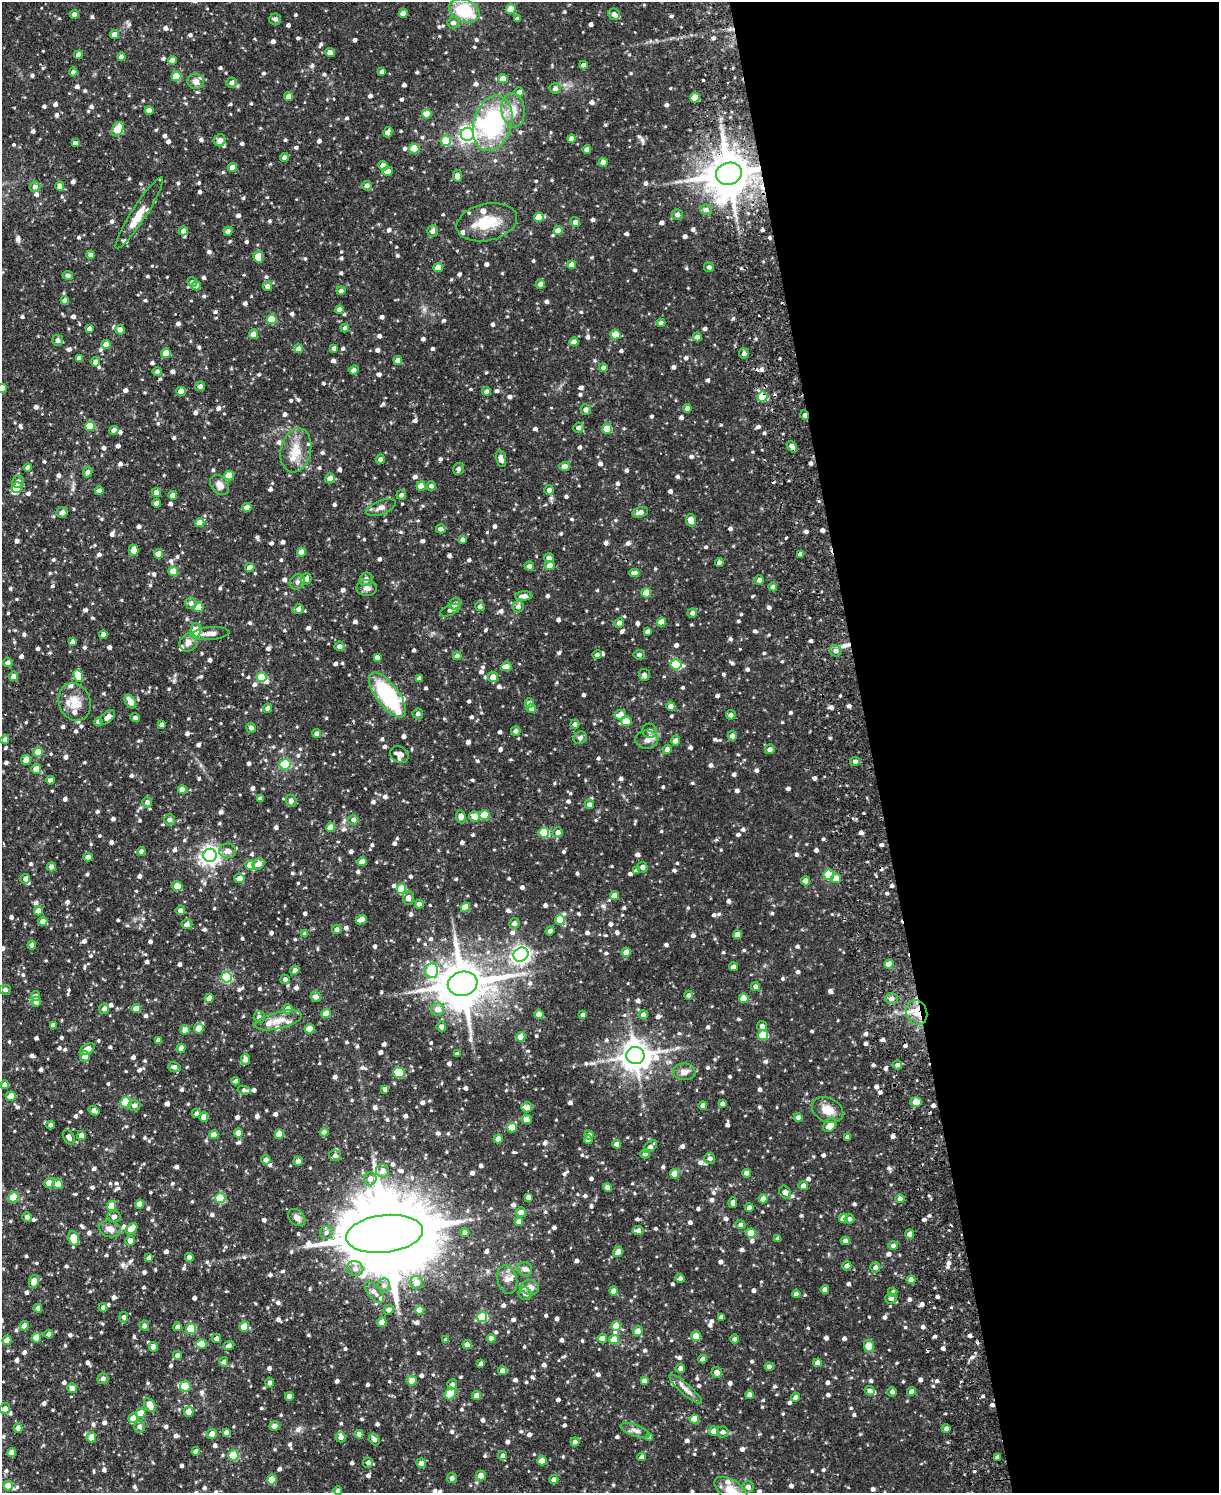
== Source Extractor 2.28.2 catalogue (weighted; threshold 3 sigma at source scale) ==
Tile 8 of 4 x 3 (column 4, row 2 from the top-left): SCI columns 3717-4933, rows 1765-3255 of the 4998 x 4903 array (HDU 1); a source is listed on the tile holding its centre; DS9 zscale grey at full resolution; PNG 1221 x 1495 px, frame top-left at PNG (2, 2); each listed source drawn as its Kron ellipse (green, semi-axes under 4 px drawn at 4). Shown black and unused: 29% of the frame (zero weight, under 2 of 3 exposures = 4% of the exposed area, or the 3 px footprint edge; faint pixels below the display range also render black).
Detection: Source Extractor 2.28.2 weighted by HDU 2 'WHT'; one run over the whole footprint, this tile lists its part. Background 0.0874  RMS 0.0085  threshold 0.0383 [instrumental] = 3 sigma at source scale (4.5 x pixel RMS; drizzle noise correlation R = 1.50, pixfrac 1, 0.05/0.05 arcsec/px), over >= 5 px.
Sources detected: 1291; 2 inside a brighter object's white glare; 11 cosmic-ray / hot-pixel residue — neither listed nor drawn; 30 inside a brighter listed object's ellipse — not listed separately; of the other 1248, all 500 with FLUX_AUTO >= 2.65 (the completeness limit of this list) listed and drawn (748 fainter detections not listed), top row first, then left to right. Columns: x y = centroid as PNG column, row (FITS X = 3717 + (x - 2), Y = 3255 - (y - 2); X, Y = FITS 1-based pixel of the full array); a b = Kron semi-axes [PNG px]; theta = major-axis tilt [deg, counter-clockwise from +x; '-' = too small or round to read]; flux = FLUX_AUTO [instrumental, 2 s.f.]
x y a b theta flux
511 9 5 4 - 17
464 11 16 11 -25 34
403 13 4 4 - 6.4
74 14 4 4 - 2.9
614 14 6 5 - 4.1
275 19 6 5 - 3.2
517 19 4 4 - 2.7
453 23 6 5 - 3.1
115 35 4 4 - 6.9
330 52 4 4 - 6.6
78 55 4 4 - 4.7
121 57 4 4 - 3.8
172 60 4 4 - 5.1
583 65 4 4 - 4.4
73 72 4 4 - 2.7
382 72 4 4 - 2.9
176 76 5 5 - 19
503 79 5 4 - 9.3
196 81 8 7 - 4
231 83 5 5 - 2.8
555 88 5 5 - 2.8
519 92 5 4 - 4.5
288 96 4 4 - 5.4
695 98 5 4 - 16
149 110 4 4 - 5
513 110 17 11 -84 12
427 114 5 4 - 13
493 123 28 19 73 83
118 129 7 5 62 21
388 132 5 4 - 5.3
467 134 6 6 - 230
572 138 4 4 - 5.6
220 140 6 5 - 4.6
446 141 5 5 - 32
75 143 4 4 - 2.9
414 149 5 5 - 21
587 149 4 4 - 5.1
284 157 4 4 - 2.7
603 162 4 4 - 5.3
383 166 5 4 - 5.5
232 167 4 4 - 6.9
388 171 5 4 - 3.7
729 174 13 11 18 3100
457 176 6 4 -85 4
60 186 4 4 - 4.6
367 186 5 5 - 3.3
35 187 5 5 - 2.8
706 210 6 5 - 3.3
139 213 42 7 57 11
677 214 5 5 - 3.3
539 217 5 4 - 15
487 222 31 18 13 24
575 222 5 4 - 3.5
558 230 4 4 - 12
183 231 5 4 - 3.3
228 231 4 4 - 2.8
432 231 6 5 - 3.1
91 255 4 4 - 3.3
258 257 6 4 -82 16
572 265 4 4 - 5.8
438 267 4 4 - 9.3
709 267 5 5 - 2.7
68 275 5 4 - 2.7
192 282 5 4 - 2.7
540 284 5 4 - 4.6
196 286 4 4 - 3.9
267 286 5 5 - 2.7
341 291 4 4 - 2.9
65 300 4 4 - 3.7
339 309 4 4 - 4
272 319 5 5 - 27
661 323 4 4 - 3
345 328 4 4 - 2.7
89 329 4 4 - 2.8
120 330 5 4 - 3.7
254 334 5 4 - 6.3
616 335 5 5 - 9.2
697 337 4 4 - 4
58 340 5 5 - 3.2
574 342 4 4 - 5.5
106 344 4 4 - 9.1
334 348 4 4 - 3
298 349 4 4 - 5.8
166 353 5 4 - 12
744 353 5 5 - 2.9
79 358 4 4 - 3.2
398 360 4 4 - 5.9
95 362 4 4 - 3.6
603 367 4 4 - 2.8
354 370 5 4 - 3.1
157 372 4 4 - 2.8
200 386 5 5 - 2.9
2 388 5 4 - 11
181 391 4 4 - 8.8
487 391 4 4 - 3.7
763 397 5 5 - 32
687 408 4 4 - 3.2
586 410 5 5 - 2.7
805 415 5 3 - 4.9
90 426 5 4 - 20
578 428 5 5 - 3.1
607 429 5 5 - 19
114 430 5 4 - 4.9
792 447 6 3 -53 5
296 450 22 15 77 16
380 459 5 4 - 2.7
501 459 8 4 -76 5.6
564 466 5 4 - 4.8
28 467 4 4 - 2.9
458 469 6 5 - 2.9
88 472 5 4 - 2.7
229 476 5 5 - 16
330 478 5 5 - 5.3
18 482 6 6 - 3.5
220 485 11 8 -50 6.1
421 486 4 4 - 9.6
431 486 5 4 - 2.7
17 488 5 5 - 12
549 490 5 4 - 2.9
99 491 4 4 - 2.9
156 492 5 4 - 4.3
173 495 4 4 - 3.9
401 495 5 5 - 2.7
156 503 4 4 - 3.8
247 507 4 4 - 9
381 507 15 7 21 4.4
62 512 6 5 - 3.5
640 512 8 5 17 4.6
691 520 6 4 -78 6.8
200 523 4 4 - 10
441 529 5 4 - 2.9
462 540 4 4 - 2.8
134 550 6 5 - 6.3
301 552 4 4 - 7.4
159 554 4 4 - 6.7
800 554 4 4 - 3.1
549 558 5 4 - 2.9
719 562 4 4 - 2.8
529 566 5 4 - 2.7
550 566 5 4 - 9.5
250 567 5 4 - 5.2
173 571 5 4 - 16
634 573 5 4 - 4.5
306 579 5 5 - 3.8
366 579 7 6 - 4.2
759 580 4 4 - 2.7
297 582 8 7 - 2.9
773 587 4 4 - 2.9
367 588 10 8 0 4.1
646 593 5 4 - 15
524 596 9 4 4 4.3
191 603 6 5 - 2.8
455 604 6 5 - 4.4
480 606 5 4 - 2.7
199 607 5 4 - 14
518 607 6 5 - 2.9
298 609 5 4 - 2.9
450 610 10 5 24 3.3
692 613 5 4 - 3
661 622 4 4 - 11
619 623 5 4 - 3.9
195 630 7 5 78 21
647 631 4 4 - 3.2
210 633 19 6 4 5.1
103 635 4 4 - 4.4
72 642 4 4 - 2.8
188 643 9 8 - 5.5
339 646 5 4 - 3.5
836 651 6 5 - 3.5
597 655 5 4 - 2.7
639 655 6 5 - 3.2
457 656 4 4 - 5.6
377 657 4 4 - 3.2
8 663 4 4 - 3.1
676 665 5 5 - 44
506 666 5 4 - 5.5
644 675 6 5 - 2.8
13 676 5 4 - 3.9
78 676 6 4 -67 18
261 677 5 5 - 30
493 677 5 5 - 7.6
419 678 4 4 - 3.2
388 695 27 11 -53 76
75 702 19 15 -70 13
130 702 7 5 -56 9.6
529 703 4 4 - 4.3
671 706 4 4 - 6.6
268 708 4 4 - 3.3
531 708 5 4 - 3.2
418 714 5 5 - 2.7
620 715 6 4 8 12
731 715 5 4 - 2.8
108 717 9 5 43 5.4
135 717 4 4 - 2.7
626 721 5 4 - 16
98 722 4 4 - 2.7
575 724 4 4 - 3
162 725 4 3 - 2.7
251 728 5 5 - 2.8
516 731 4 4 - 2.7
650 731 7 7 - 3.5
317 734 4 4 - 4.5
732 736 4 4 - 4.5
580 738 7 6 - 3.2
5 739 4 4 - 2.7
647 740 11 9 2 4.9
675 741 5 4 - 4.8
667 749 4 4 - 3.8
770 749 5 5 - 2.9
38 752 5 4 - 15
399 755 10 8 -34 6.3
26 760 5 5 - 7.2
855 761 5 4 - 2.7
285 764 5 5 - 34
36 769 5 5 - 7.7
50 780 4 4 - 4
182 789 4 4 - 8.7
260 799 4 4 - 3
291 801 6 5 - 3
147 802 5 5 - 2.7
589 804 5 4 - 2.9
484 815 5 5 - 26
474 816 5 5 - 8.9
461 817 6 4 -82 5.1
169 820 5 5 - 2.8
353 820 5 5 - 2.9
331 827 4 4 - 9.4
558 832 5 5 - 3.5
544 833 5 5 - 37
141 851 4 4 - 2.6
228 851 8 7 - 4.8
210 855 6 6 - 380
88 857 4 4 - 5.3
362 862 4 4 - 7.9
258 864 6 5 - 5.1
250 865 5 4 - 12
51 867 4 4 - 3.3
642 867 5 5 - 2.9
636 871 4 4 - 2.8
829 875 5 5 - 43
239 878 5 5 - 6.4
25 879 5 4 - 2.9
836 879 5 4 - 9.2
806 881 4 4 - 5.4
177 886 5 4 - 10
401 889 5 4 - 23
614 896 4 4 - 9.6
408 898 7 6 - 4.5
419 904 4 4 - 4.6
465 907 5 4 - 9.8
180 910 5 4 - 2.7
38 911 4 4 - 6.9
361 920 6 4 23 12
560 920 5 5 - 20
43 921 4 4 - 5.9
514 923 5 5 - 3
187 924 5 5 - 3
337 929 4 4 - 2.8
550 931 4 4 - 3
305 934 4 4 - 3.6
737 935 4 4 - 5.9
32 945 4 4 - 3.4
626 952 4 4 - 8
521 954 8 6 35 310
889 964 4 4 - 13
733 966 4 4 - 3.2
295 970 5 4 - 3.5
432 970 7 6 - 34
227 977 5 5 - 77
285 979 5 4 - 2.7
463 984 15 12 11 3500
756 986 4 4 - 2.8
5 990 5 5 - 2.7
689 995 4 4 - 2.7
35 996 5 4 - 4.6
316 997 5 5 - 4.2
209 998 4 4 - 6.6
744 998 5 4 - 15
891 999 6 5 - 3.8
36 1002 5 5 - 5.4
104 1009 5 5 - 3.3
136 1009 4 4 - 9.5
288 1009 5 5 - 5.7
438 1009 6 6 - 6.5
917 1012 13 10 -69 11
326 1014 4 4 - 11
539 1014 5 4 - 5.9
583 1015 4 4 - 3.1
643 1015 5 4 - 2.8
259 1017 6 5 - 3.5
278 1020 24 8 14 9.8
53 1025 4 4 - 3.3
762 1026 5 5 - 3
441 1027 5 4 - 3.4
199 1028 5 4 - 11
310 1029 5 5 - 13
185 1030 4 4 - 9.1
763 1035 5 5 - 33
521 1037 4 4 - 11
158 1040 4 4 - 3.3
181 1048 4 4 - 4.1
87 1049 8 5 32 6.7
457 1054 4 4 - 2.8
85 1056 5 5 - 5.6
635 1056 9 8 - 1200
245 1059 6 4 -82 4.5
897 1065 4 4 - 2.9
174 1067 6 5 - 3.3
684 1072 11 8 -5 5.4
399 1073 6 5 - 32
236 1081 4 4 - 2.7
5 1085 4 4 - 4.4
385 1089 4 4 - 3
244 1090 7 4 -8 2.7
11 1096 4 4 - 9.3
125 1102 5 5 - 33
916 1102 6 5 - 11
722 1104 4 4 - 3.1
134 1105 6 5 - 3
703 1106 4 4 - 3.8
527 1107 5 5 - 4.8
828 1110 16 12 -26 10
94 1111 6 4 -33 3.4
196 1113 4 4 - 2.7
204 1117 5 4 - 5.7
798 1117 4 4 - 2.8
526 1119 5 4 - 6.1
51 1125 4 4 - 2.9
830 1125 8 5 46 9.4
512 1128 5 5 - 14
324 1132 4 4 - 5.3
238 1133 4 4 - 9.8
279 1134 5 4 - 13
214 1135 4 4 - 7.4
589 1135 4 4 - 3
81 1136 4 4 - 5.7
69 1137 8 5 -61 4.4
847 1137 4 4 - 2.7
498 1139 4 4 - 5.7
588 1140 4 4 - 4.9
617 1144 4 4 - 5.3
650 1146 8 4 39 3.2
645 1154 5 4 - 2.8
335 1156 6 5 - 3.1
710 1158 5 5 - 2.9
266 1160 5 4 - 3.5
298 1161 5 4 - 3.7
383 1171 6 6 - 5.5
747 1173 4 4 - 3.4
674 1174 4 4 - 13
370 1179 6 6 - 4
49 1183 6 4 32 9
58 1184 5 5 - 6.3
803 1186 5 4 - 4.4
608 1187 4 4 - 3.5
785 1192 7 5 -55 4.1
14 1197 5 5 - 27
528 1197 4 4 - 4.5
220 1198 5 5 - 41
763 1199 4 4 - 6.5
900 1199 5 4 - 3.1
733 1203 5 4 - 3.2
139 1204 4 4 - 6.3
111 1206 5 4 - 14
749 1207 4 4 - 4.1
521 1212 5 5 - 4.7
27 1217 5 4 - 2.9
114 1217 6 5 - 2.7
297 1217 10 7 -46 4.2
843 1218 4 4 - 8.1
849 1219 5 4 - 2.7
519 1221 4 4 - 4.7
740 1224 5 4 - 2.9
110 1229 11 8 -14 5.4
131 1229 6 5 - 12
638 1230 5 4 - 3.5
465 1232 5 4 - 2.8
326 1233 6 6 - 2.9
751 1233 5 4 - 18
384 1234 38 18 6 15000
910 1234 4 4 - 3.9
73 1238 7 5 -75 14
778 1239 4 4 - 3.1
130 1241 5 4 - 3.5
845 1241 5 4 - 4.1
893 1246 5 4 - 2.8
618 1252 6 4 56 4.9
189 1257 5 4 - 4.5
149 1258 4 4 - 3.8
847 1266 5 4 - 4.3
875 1267 5 5 - 3.1
355 1269 8 7 - 4.4
525 1269 7 6 - 3.8
680 1278 4 4 - 2.7
507 1280 14 9 -75 6.5
911 1280 4 4 - 6.9
34 1281 6 5 - 8.2
417 1283 6 6 - 7.4
384 1285 7 6 - 2.8
530 1288 9 7 -6 7
825 1289 4 4 - 3.5
614 1291 4 4 - 5.2
374 1292 12 6 -50 4.7
893 1292 5 4 - 3.2
525 1294 6 6 - 3.7
796 1294 4 4 - 2.9
891 1299 6 5 - 2.9
103 1307 4 4 - 2.7
38 1308 4 4 - 4.1
388 1310 5 4 - 3.2
420 1310 4 4 - 8.9
124 1317 5 4 - 2.9
482 1317 5 5 - 49
721 1317 4 4 - 3.1
382 1322 5 4 - 6.6
24 1326 4 4 - 5.5
144 1326 5 5 - 2.7
616 1326 5 5 - 22
177 1327 4 4 - 3.4
244 1327 5 4 - 16
191 1329 5 5 - 37
638 1331 5 5 - 9.5
49 1334 4 4 - 4.4
696 1336 5 4 - 16
36 1338 5 4 - 10
216 1338 4 4 - 3
491 1338 4 4 - 5.7
602 1338 4 4 - 5.1
735 1339 4 4 - 2.7
7 1340 4 4 - 8.9
446 1340 4 4 - 3.1
614 1340 5 4 - 17
201 1344 5 5 - 10
467 1345 4 4 - 5
229 1346 5 4 - 2.8
869 1346 6 4 -76 16
153 1347 5 4 - 4.7
177 1355 4 4 - 3
703 1359 4 4 - 3.5
224 1362 5 4 - 2.7
818 1363 4 4 - 5.5
481 1364 4 3 - 2.9
769 1366 4 4 - 2.7
680 1368 4 4 - 2.7
502 1371 4 4 - 5
717 1372 5 5 - 4.7
103 1379 5 5 - 3.2
412 1381 5 5 - 7.2
644 1381 4 4 - 4.4
270 1383 5 4 - 3
452 1384 5 5 - 2.7
185 1386 5 5 - 24
72 1388 5 5 - 5.4
686 1389 21 5 -41 5.1
870 1391 5 4 - 2.8
912 1391 4 4 - 4.4
892 1392 4 4 - 2.8
450 1394 6 5 - 33
750 1395 4 4 - 6.4
289 1396 4 4 - 4.5
477 1396 4 4 - 6.1
795 1397 4 4 - 3.1
150 1405 7 5 -59 12
5 1409 5 5 - 4
188 1412 5 5 - 7
141 1413 5 5 - 10
133 1418 5 4 - 12
694 1419 5 4 - 15
274 1426 5 4 - 4
139 1427 6 5 - 3.4
18 1428 4 4 - 3.9
946 1429 4 4 - 2.8
635 1430 15 6 -20 4
714 1431 5 5 - 5.5
226 1432 4 4 - 2.9
723 1432 6 5 - 3.2
212 1434 5 5 - 6.6
359 1434 4 4 - 5.8
91 1437 5 5 - 11
341 1437 5 5 - 3.2
650 1437 4 4 - 2.9
374 1439 6 4 -56 3.2
575 1442 4 4 - 2.7
196 1451 4 4 - 4.9
12 1453 4 4 - 7.5
233 1455 5 5 - 34
503 1456 5 4 - 2.9
642 1457 4 4 - 3
997 1457 4 4 - 3
542 1461 5 4 - 10
368 1463 5 5 - 2.8
421 1463 5 4 - 3.8
481 1475 5 5 - 6.7
452 1478 5 5 - 3
272 1480 5 4 - 15
554 1480 4 4 - 3
8 1486 5 4 - 8.2
748 1487 6 5 - 3.2
731 1490 19 10 -33 14
338 1491 4 4 - 2.7
Overlapping masked pixels (flux is a lower limit): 5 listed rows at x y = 729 174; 763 397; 805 415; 792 447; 917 1012
Isophote crosses this tile's border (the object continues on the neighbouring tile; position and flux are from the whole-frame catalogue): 3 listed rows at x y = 2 388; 731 1490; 338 1491